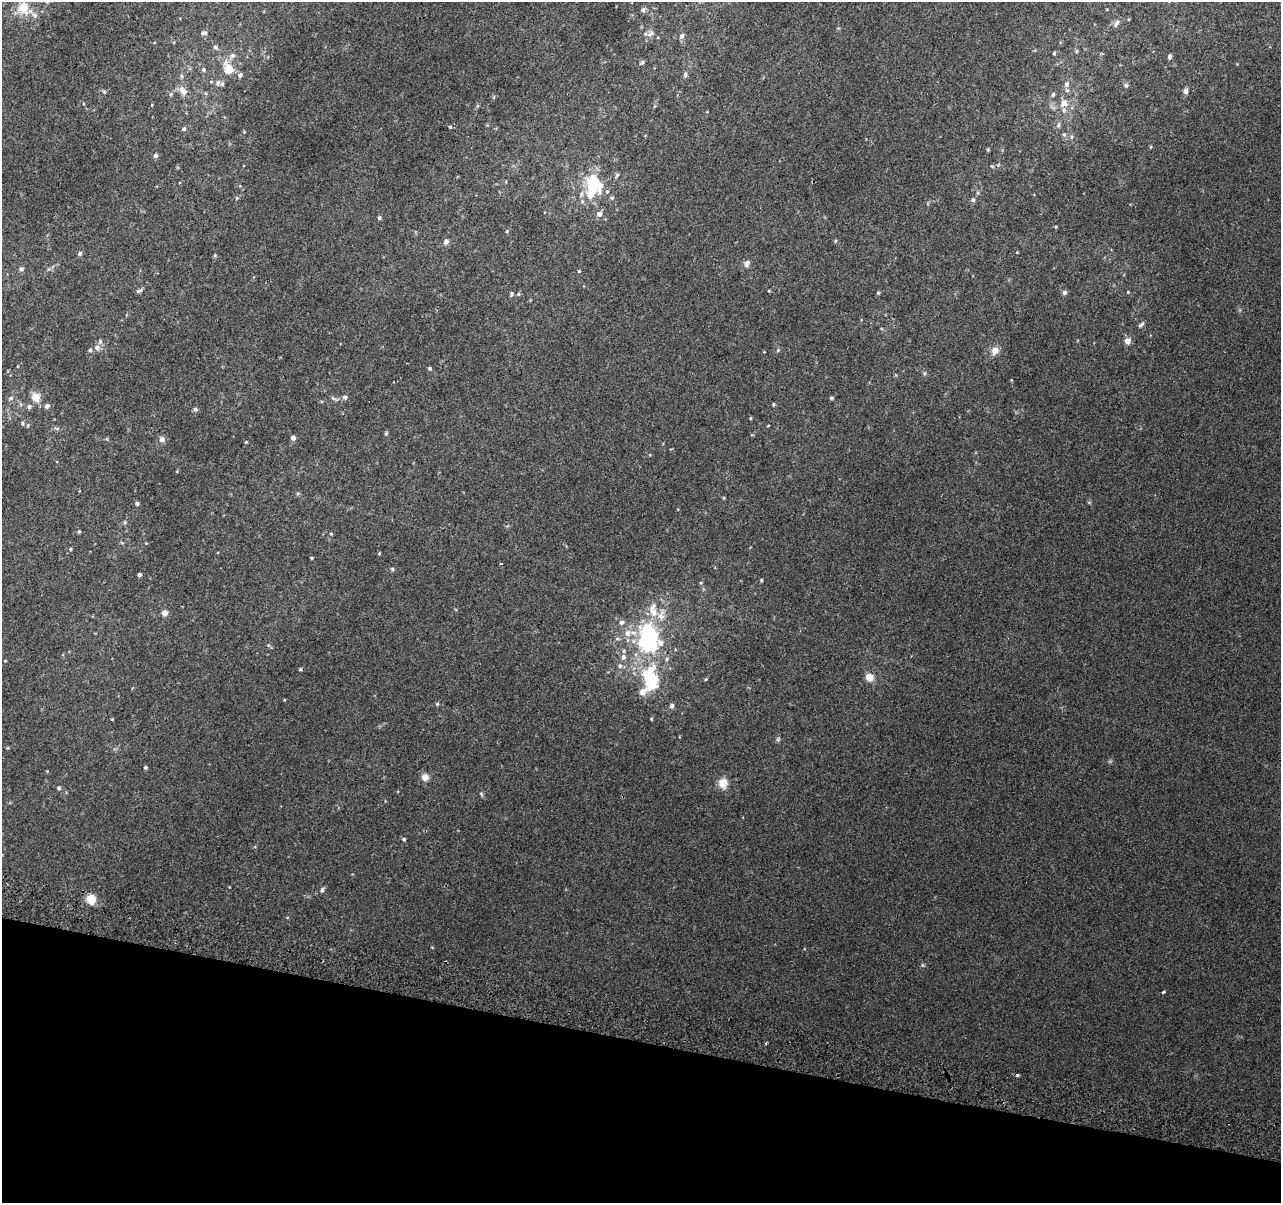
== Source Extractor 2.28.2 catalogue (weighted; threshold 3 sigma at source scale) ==
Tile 15 of 4 x 4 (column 3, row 4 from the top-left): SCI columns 2580-3858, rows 328-1528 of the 5152 x 5395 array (HDU 1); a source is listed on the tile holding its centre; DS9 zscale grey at full resolution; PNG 1283 x 1205 px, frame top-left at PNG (2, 2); no overlay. Shown black and unused: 13% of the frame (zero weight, under 2 of 3 exposures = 2% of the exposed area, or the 3 px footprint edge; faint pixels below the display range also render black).
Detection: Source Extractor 2.28.2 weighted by HDU 2 'WHT'; one run over the whole footprint, this tile lists its part. Background 0.0203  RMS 0.0065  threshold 0.0293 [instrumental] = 3 sigma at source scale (4.5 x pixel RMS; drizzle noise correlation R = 1.50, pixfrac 1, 0.0396/0.0396 arcsec/px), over >= 5 px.
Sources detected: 129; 1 cosmic-ray / hot-pixel residue — not listed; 9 inside a brighter listed object's ellipse — not listed separately; the other 119 listed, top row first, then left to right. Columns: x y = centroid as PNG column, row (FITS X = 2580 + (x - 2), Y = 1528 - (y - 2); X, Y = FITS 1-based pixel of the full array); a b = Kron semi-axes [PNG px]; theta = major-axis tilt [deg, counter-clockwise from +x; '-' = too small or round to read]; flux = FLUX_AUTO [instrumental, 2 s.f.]
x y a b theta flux
23 8 17 14 -81 8.5
643 10 7 6 - 1.6
1116 23 12 5 60 1.9
204 33 8 5 -1 1.8
650 34 13 6 25 2.9
682 36 7 5 63 2
215 47 7 5 -33 1.3
1076 51 6 4 -72 0.75
1054 53 5 4 - 0.79
232 56 8 7 - 2.2
1169 57 5 4 - 1.7
642 62 6 5 - 1.1
229 69 15 10 -62 10
204 70 5 5 - 1.1
240 75 7 6 - 1.8
685 75 8 5 81 1.3
182 76 6 4 -90 0.99
222 84 6 6 - 1.5
1067 84 8 7 - 2.6
1126 85 6 5 - 1.1
104 91 6 4 -19 0.8
183 91 14 8 -51 4.6
1185 91 5 5 - 2.6
171 94 6 4 88 0.84
1053 94 7 4 64 1.1
1064 103 13 11 82 5.9
1059 125 7 5 43 1.4
450 127 4 4 - 0.67
184 129 5 5 - 1.2
1064 134 6 5 - 1.2
988 150 5 4 - 0.76
156 156 6 6 - 1.4
992 166 5 3 - 0.61
617 175 7 4 58 0.97
592 181 13 11 61 23
607 191 5 4 - 0.86
581 194 9 5 66 2
237 198 5 5 - 0.74
612 198 5 5 - 1.1
973 200 6 5 - 1.3
599 214 5 5 - 3.2
379 218 4 4 - 1.3
507 231 5 4 - 0.82
446 242 7 6 - 2
80 253 5 5 - 1.4
215 255 5 4 - 0.7
747 263 10 7 63 2.2
21 269 6 5 - 1.3
579 271 4 4 - 0.64
139 291 11 4 29 1.3
769 291 5 3 - 0.48
1064 292 6 5 - 1.6
1128 292 4 4 - 0.53
878 293 4 3 - 0.89
511 294 6 5 - 1.1
518 294 5 4 - 0.79
1141 325 9 4 46 1.5
1127 341 5 5 - 5.6
97 347 7 7 - 2.7
90 350 5 4 - 1.1
778 350 5 5 - 0.81
995 351 11 9 60 3.9
429 368 4 4 - 1
924 373 6 4 -72 0.86
36 397 5 5 - 20
345 397 7 5 1 1.6
11 398 6 5 - 1.2
334 398 11 4 -30 1.3
831 398 5 4 - 0.79
773 405 5 4 - 0.74
47 406 5 5 - 2.2
29 407 6 6 - 1.7
195 409 6 5 - 1.2
23 424 6 4 -83 0.92
28 425 5 3 - 0.62
768 426 3 2 - 0.41
57 429 6 4 0 1.1
386 433 5 4 - 0.85
293 438 4 4 - 3.5
107 439 5 3 - 0.59
162 439 9 8 - 2
246 442 4 4 - 0.54
137 504 5 4 - 1.6
125 522 6 4 72 0.81
79 532 5 3 - 0.83
331 534 4 4 - 0.63
146 543 3 3 - 0.44
70 549 4 3 - 0.55
379 553 4 4 - 0.58
312 558 3 3 - 0.72
500 564 3 2 - 0.74
392 569 5 4 - 0.81
139 575 4 3 - 1.7
761 580 4 3 - 0.69
654 612 14 10 -70 7.8
165 613 8 8 - 2.5
622 622 7 6 - 2
627 633 9 8 - 4.2
648 637 25 14 -85 84
623 657 7 6 - 2
667 659 6 4 89 0.95
620 666 6 5 - 1.4
300 669 5 4 - 0.67
869 677 9 8 - 5.5
706 679 4 4 - 0.64
651 680 24 16 -68 30
437 704 5 4 - 0.68
672 706 5 4 - 2.1
651 719 5 3 - 0.6
145 767 4 4 - 0.99
425 777 8 8 - 3.9
723 783 10 9 - 7.9
58 788 7 4 -28 1
481 794 6 4 -71 0.79
404 839 5 4 - 0.85
322 890 6 5 - 1.2
91 899 9 8 - 10
1163 992 3 3 - 1.4
766 1043 3 2 - 1.3